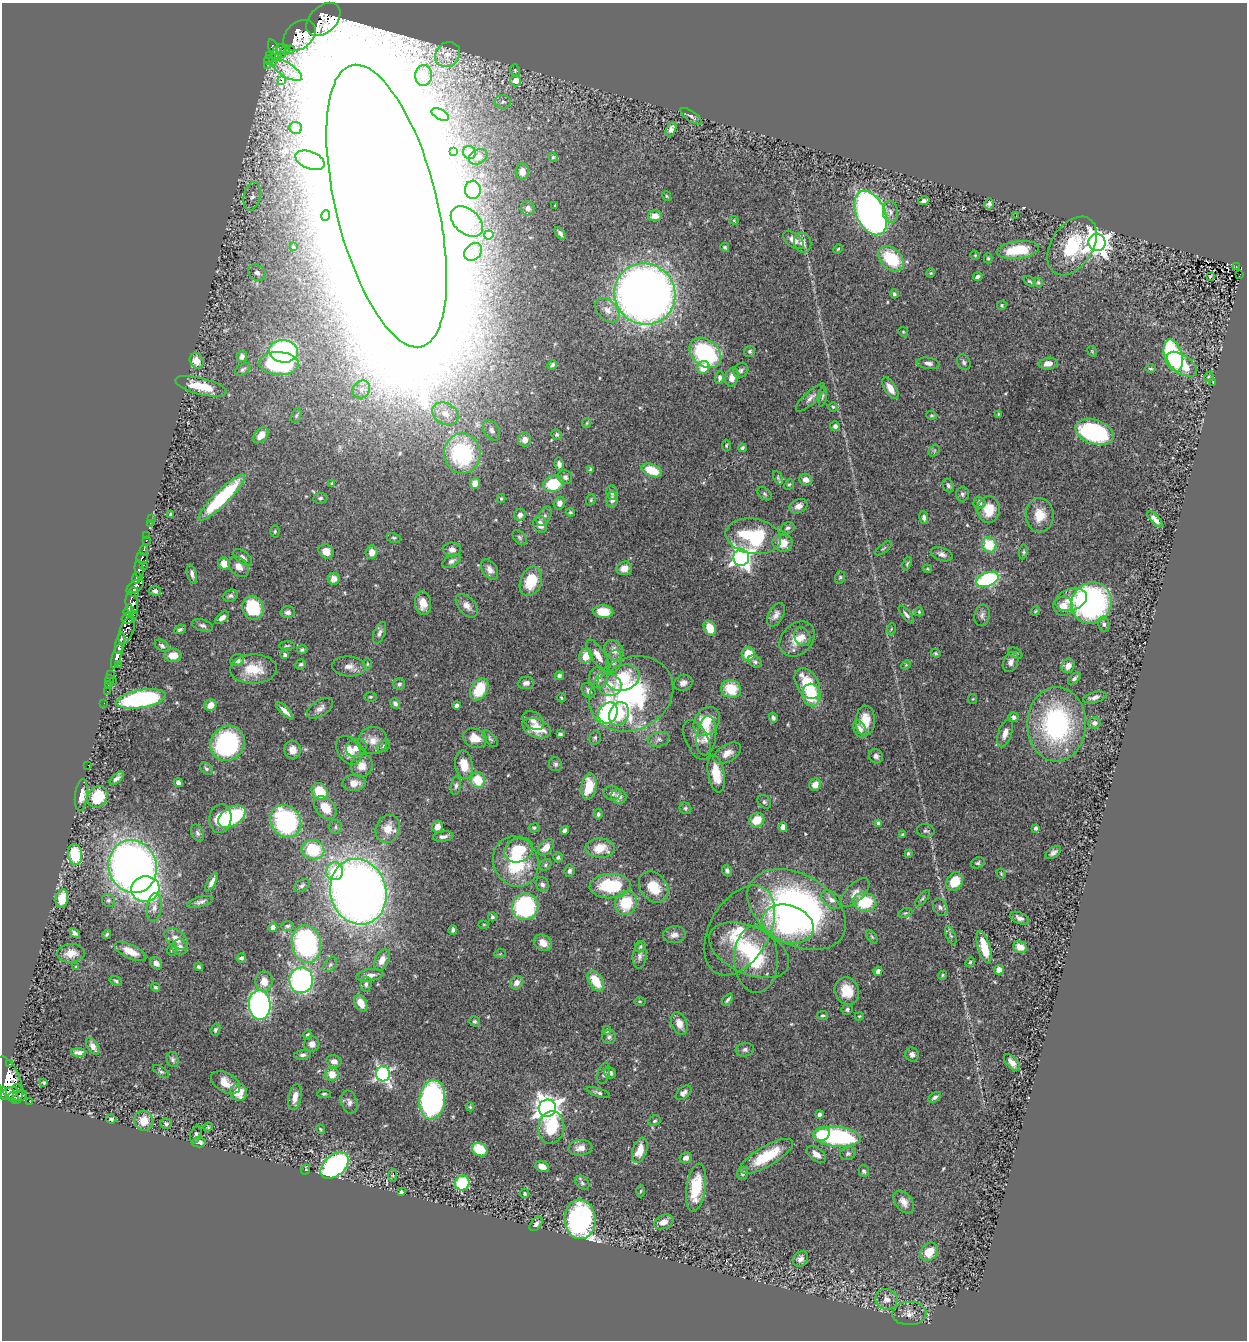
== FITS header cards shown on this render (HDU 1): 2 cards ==
NAXIS1  =                 1245
NAXIS2  =                 1338

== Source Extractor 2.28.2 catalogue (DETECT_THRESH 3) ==
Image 1245 x 1338 px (HDU 1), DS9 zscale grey, 1 PNG px = 1 image px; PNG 1249 x 1342 px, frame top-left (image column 1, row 1338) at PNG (2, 3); each listed source drawn as its Kron ellipse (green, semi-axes under 4 px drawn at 4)
Background 0.533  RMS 0.025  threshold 0.0748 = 3 sigma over >= 5 px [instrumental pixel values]
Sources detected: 524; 1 with non-positive FLUX_AUTO (blend fragments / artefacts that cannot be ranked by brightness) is neither listed nor drawn; of the other 523, the 500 brightest by FLUX_AUTO listed and drawn (23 fainter detections omitted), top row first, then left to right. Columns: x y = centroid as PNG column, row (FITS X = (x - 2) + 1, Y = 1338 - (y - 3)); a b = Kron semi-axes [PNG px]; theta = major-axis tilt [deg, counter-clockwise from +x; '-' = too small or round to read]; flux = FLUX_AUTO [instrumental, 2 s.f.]
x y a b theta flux
323 19 20 13 44 880
299 35 18 13 42 720
273 47 8 4 -70 250
286 49 4 3 - 8.5
290 50 4 2 - 18
277 51 3 2 - 92
281 51 7 5 -72 220
274 55 3 2 - 19
447 55 13 11 44 16
270 56 4 3 - 130
278 57 3 2 - 19
268 60 4 3 - 54
273 61 4 2 - 6.9
268 65 3 2 - 8.9
287 70 17 7 -31 15
515 71 6 5 - 3.2
423 76 10 8 89 15
516 80 6 5 - 29
281 81 2 2 - 1300
503 102 8 7 - 7.5
440 114 9 5 -29 12
691 116 12 5 -35 4.6
296 128 6 6 - 5.2
671 129 8 4 63 7.6
453 152 4 3 - 4.6
469 152 6 6 - 9.4
478 157 10 7 30 7.7
553 157 5 4 - 2.1
310 160 15 8 -21 34
522 172 8 7 - 17
473 190 9 8 - 50
252 196 14 8 76 10
667 196 5 3 - 1.7
924 201 6 3 14 4.5
989 204 5 5 - 4.7
555 205 3 2 - 1.6
387 206 145 50 -76 77000
528 208 7 6 - 9
890 212 11 7 -82 7.1
871 213 23 14 -65 1200
326 216 5 3 - 6.2
655 216 7 5 1 13
1016 216 2 2 - 1.8
734 220 4 4 - 1.6
467 221 18 12 -41 35
560 233 7 4 -52 4.4
489 235 4 4 - 38
793 240 12 6 -35 14
1097 242 9 8 - 1500
803 243 10 8 -70 11
1072 246 32 20 57 95
293 247 4 3 - 1.8
725 247 4 4 - 2.9
838 249 5 4 - 2.2
1018 250 21 8 7 61
473 252 10 7 41 9.8
975 255 4 4 - 1.7
988 258 5 4 - 2.3
891 259 15 10 -44 81
1236 266 3 3 - 8.6
257 273 9 7 -38 8.6
931 273 4 4 - 1.7
1240 275 3 2 - 2.9
1210 276 3 2 - 1.6
978 277 5 3 - 4.4
1030 281 7 4 -37 2.4
1038 282 5 4 - 2.8
645 294 31 30 - 1700
894 294 4 4 - 3.8
1002 305 5 4 - 2.3
607 310 14 9 -46 14
903 332 5 4 - 2
284 351 14 11 -6 200
750 351 5 5 - 3
1092 351 5 3 - 1.7
705 353 18 13 -41 210
1173 355 16 9 -75 140
242 356 6 5 - 8.7
197 361 8 6 -60 20
964 362 8 6 -63 4.3
279 363 20 11 -2 190
928 363 11 5 -7 7.2
1048 364 9 5 10 13
1182 364 17 9 -35 64
552 365 5 3 - 3.6
703 367 7 6 - 26
243 369 8 5 33 3.8
1150 369 5 3 - 2
741 370 8 7 - 4.6
732 377 9 6 77 17
1209 377 5 4 - 2
720 378 6 4 87 5.1
1213 383 3 2 - 3.2
201 386 26 8 -14 45
890 388 12 5 -57 15
361 389 9 8 - 10
823 396 10 3 82 2.8
810 398 19 6 44 9.6
833 407 5 4 - 2.3
445 414 14 10 -29 22
998 414 4 3 - 1.8
296 415 8 4 70 3.3
931 415 5 3 - 2
587 423 5 4 - 1.9
835 426 5 5 - 4.9
492 430 11 7 -58 9.7
1095 432 20 12 -18 250
261 435 9 6 49 19
557 435 5 5 - 3.1
525 440 7 6 - 13
726 445 6 4 86 2.3
742 448 4 3 - 3.3
934 451 6 4 47 2.8
462 454 20 18 -88 200
559 464 6 4 -80 6.4
591 469 4 4 - 2.5
652 470 11 6 -22 52
565 477 7 6 - 5.7
778 478 7 4 -64 2.1
806 480 6 6 - 12
332 483 4 3 - 2.2
475 483 6 5 - 14
553 484 10 8 14 75
789 484 6 4 47 2.4
948 485 7 5 -64 4.5
612 492 7 5 -79 4.6
764 494 8 5 -41 3.5
962 494 7 6 - 4.4
222 497 32 7 44 140
320 498 7 5 6 3.7
501 499 4 4 - 2
591 500 6 4 70 2.4
612 500 8 5 -89 8.3
559 503 7 5 69 10
979 503 6 6 - 7.7
799 506 9 6 25 9.5
989 510 13 11 85 40
570 512 4 3 - 2.6
170 514 3 3 - 2.4
520 515 6 5 - 6.5
1040 515 17 14 89 32
544 516 10 6 58 6.3
924 518 6 4 -83 5.1
151 519 3 2 - 4.6
1155 519 10 4 -45 9.2
150 523 2 2 - 3.9
540 525 8 6 -68 15
788 528 7 5 17 4
275 531 6 4 88 2.5
147 536 2 2 - 3.3
753 536 28 17 -9 140
520 537 8 5 -51 3.9
394 538 7 5 -14 2.9
146 541 3 3 - 24
783 543 10 8 2 27
989 545 8 7 - 56
883 548 10 3 40 2.5
144 550 5 3 - 52
452 550 8 7 - 7.5
326 551 8 6 -36 18
372 552 7 6 - 13
1023 552 7 4 83 2.8
942 554 11 6 -20 7.4
243 557 11 6 -37 6.5
142 558 6 5 - 130
741 558 8 8 - 910
452 561 10 6 30 6.3
224 564 6 5 - 18
907 564 7 4 72 2.8
144 565 3 2 - 38
239 567 12 8 -44 14
624 568 8 6 16 15
139 569 9 4 -84 380
927 569 4 4 - 1.9
490 570 11 7 -58 10
192 574 10 4 -74 5.9
840 577 6 5 - 2.8
137 578 6 3 69 210
334 579 6 6 - 9.8
988 579 12 7 20 200
531 581 15 10 69 49
135 586 10 5 38 830
155 591 6 4 -19 4.2
134 592 5 4 - 430
230 596 7 5 24 4.4
1071 599 16 11 19 27
132 603 11 6 -84 510
423 603 12 8 -84 21
1091 603 21 20 - 420
467 606 14 8 -49 12
1063 606 10 9 - 22
253 608 12 10 -70 88
128 610 6 3 71 270
1035 611 4 4 - 1.8
288 612 7 6 - 5.4
603 612 10 6 -4 34
919 612 4 3 - 1.7
134 615 3 2 - 58
776 615 13 7 61 9.5
906 615 11 4 -50 5
982 615 11 7 82 6.4
128 618 6 5 - 110
222 618 8 5 40 7.1
1104 624 7 5 -72 4.7
202 625 11 5 -16 5.5
710 628 8 5 -62 34
180 629 6 4 26 3.6
891 629 6 3 72 2
127 630 14 7 68 250
380 633 11 5 68 6.4
802 637 10 8 -60 9.9
797 639 20 15 44 29
120 643 11 4 77 770
162 646 8 5 -32 4.1
287 646 8 3 1 2
302 650 5 4 - 3.2
614 650 11 8 -55 14
936 653 5 4 - 2
1015 653 7 5 -27 2.8
748 654 7 6 - 41
173 655 8 7 - 23
285 655 4 4 - 3.3
598 655 18 7 -58 18
117 656 13 4 73 800
586 656 7 6 - 27
237 660 7 6 - 9.7
614 662 12 7 75 9.6
755 662 7 5 -32 4.5
1011 662 10 7 69 9.2
301 664 5 4 - 3.4
367 664 5 3 - 2
119 665 3 2 - 11
906 665 5 4 - 1.7
349 666 17 10 -4 15
1068 666 7 6 - 12
253 669 23 14 2 42
111 674 3 2 - 16
559 676 4 4 - 5.3
598 678 10 9 - 16
623 678 17 13 18 64
1074 678 8 4 41 4.8
110 680 5 2 - 17
113 682 3 2 - 32
526 683 8 6 7 7.9
683 683 9 7 19 9.2
399 684 6 5 - 3.8
807 684 17 10 -59 67
108 685 2 2 - 6.7
609 685 12 11 - 21
479 689 12 8 60 57
731 689 10 9 - 48
107 691 2 2 - 6.9
588 691 8 6 -53 6.9
631 694 43 36 27 320
811 695 11 9 -81 66
370 697 6 4 -1 2.6
1095 697 12 5 15 8.3
561 698 5 3 - 1.9
141 699 25 9 10 300
973 699 5 4 - 1.8
104 703 2 2 - 4.5
395 703 6 4 -50 4.7
211 705 6 5 - 17
456 705 4 4 - 5.4
320 708 14 7 32 9.8
285 711 11 4 -44 8.6
608 713 11 9 57 230
619 714 12 9 67 48
1014 717 5 5 - 4.9
773 718 5 4 - 4
533 720 12 8 -34 9.7
707 721 15 12 58 45
865 721 15 9 88 32
1095 723 6 5 - 5.9
1057 724 37 29 89 280
537 728 15 9 -22 38
860 729 10 6 -66 8.1
1005 733 14 6 71 13
560 734 4 4 - 4.4
706 736 20 9 82 24
475 738 12 9 -22 26
595 738 7 5 75 3.4
490 739 10 5 -52 4.2
659 739 11 7 14 7.4
697 740 22 11 -64 13
373 741 14 13 - 20
227 743 18 16 52 230
384 746 7 5 39 3
356 748 10 8 23 12
293 750 9 8 - 14
349 750 16 11 -55 24
727 753 15 8 30 15
876 756 7 6 - 7.1
555 764 7 6 - 4
88 765 2 2 - 33
464 765 14 8 -81 34
362 766 12 10 72 17
206 769 7 5 -40 3.6
716 774 19 8 -80 38
117 778 8 4 42 5.9
478 780 8 7 - 45
178 783 5 4 - 7.3
354 783 11 8 4 15
815 785 6 5 - 15
456 786 9 5 80 4.6
589 786 13 7 82 40
320 792 9 7 -53 62
612 793 8 7 - 6.8
81 795 16 6 83 20
619 796 8 7 - 10
98 797 11 9 56 52
764 802 7 6 - 3.9
325 808 13 9 -47 31
685 808 6 5 - 3.1
598 814 5 4 - 3.2
232 817 15 9 31 140
220 819 14 11 81 41
757 820 8 7 - 33
286 821 17 14 -54 240
879 824 4 4 - 12
336 827 7 6 - 3.9
437 827 6 5 - 13
783 827 4 4 - 15
534 828 5 4 - 2.7
1036 828 4 3 - 5.3
388 829 14 11 67 26
564 830 5 4 - 4.9
926 831 9 6 -10 4
197 833 9 6 -64 4.3
902 834 4 3 - 2.2
443 836 10 5 7 6
546 847 9 6 48 19
600 848 14 9 -2 34
313 849 11 9 -14 81
519 850 15 11 25 62
1053 852 9 5 36 6.2
908 853 4 3 - 2.9
75 854 10 7 -83 65
558 857 5 4 - 3.7
516 862 25 22 -67 110
978 863 7 5 21 3.3
545 865 6 5 - 3.2
133 867 27 24 -75 1200
335 871 9 8 - 51
569 871 6 5 - 4.9
727 871 6 4 -68 4.5
1001 874 5 4 - 1.8
212 882 10 4 62 7.8
955 882 10 7 57 42
542 885 7 6 - 5.6
302 886 9 5 33 4.3
610 886 20 12 2 96
654 887 17 13 -53 42
145 889 14 12 13 410
358 892 33 28 -75 2000
855 893 18 9 46 13
923 898 10 3 49 2.9
62 899 9 6 79 33
108 900 7 6 - 3.6
831 900 11 7 -37 9.4
200 902 13 5 16 5.8
864 902 12 9 -10 81
626 903 12 11 - 60
154 907 14 7 82 11
525 907 13 13 - 230
940 907 9 6 -61 5.9
797 909 53 35 -30 610
905 913 7 4 23 2.8
492 917 4 4 - 4.3
1019 918 10 5 -24 7.4
484 924 5 3 - 1.7
788 924 26 18 -17 200
287 926 6 5 - 2.9
273 928 4 4 - 16
453 930 4 3 - 3.4
740 930 49 30 60 97
75 933 5 3 - 4.6
107 934 5 3 - 2.9
674 935 11 8 10 10
951 935 10 4 -67 4.4
872 937 7 4 -54 2.3
176 939 13 8 -40 18
543 943 10 7 -35 15
306 944 19 14 -77 300
180 947 8 7 - 9.7
640 947 6 5 - 2.8
984 947 16 6 -74 47
1020 947 7 5 -23 14
172 950 6 4 74 2.9
749 950 42 23 -25 110
130 951 17 7 -25 24
71 953 14 9 4 16
500 954 6 3 19 1.8
640 956 13 7 85 7.5
241 958 4 4 - 4
756 959 33 22 -88 91
382 960 11 7 64 13
970 962 5 4 - 2.1
156 963 6 5 - 10
330 964 8 5 49 3.9
76 967 3 3 - 1.6
199 967 4 3 - 3.4
999 970 5 4 - 13
878 971 5 4 - 6.2
370 975 14 6 9 10
942 975 5 4 - 2
301 980 13 12 - 420
116 981 6 4 -19 2.7
596 981 11 7 -57 44
264 982 10 8 89 20
517 983 7 6 - 11
366 984 7 5 84 4.3
155 987 5 4 - 2.7
847 991 14 12 -67 34
728 1000 7 3 49 4
640 1001 5 3 - 1.8
361 1003 9 6 -61 23
260 1005 15 11 -87 670
847 1009 6 5 - 3.5
822 1015 6 4 9 2.4
859 1016 4 3 - 1.7
475 1021 5 5 - 3.7
679 1024 12 7 -67 14
215 1030 6 4 68 3.6
607 1030 4 4 - 5.7
308 1035 5 4 - 3.3
609 1037 7 7 - 4.9
312 1044 7 7 - 11
93 1046 9 5 -58 8.3
745 1050 9 7 5 5.4
79 1052 7 4 -2 6.9
912 1054 7 6 - 6.5
302 1055 8 4 8 4.8
173 1059 7 5 -70 4.4
334 1061 7 6 - 9.2
1012 1063 10 5 -47 9.9
10 1064 3 3 - 53
161 1071 9 4 -37 3.3
610 1073 6 5 - 6.1
332 1074 6 6 - 26
383 1074 7 7 - 430
604 1074 10 6 75 5.5
9 1080 25 11 -68 3300
226 1082 16 9 -29 19
44 1083 3 3 - 2.1
17 1088 4 3 - 260
239 1092 9 8 - 31
3 1093 6 3 -89 630
9 1093 9 5 28 1100
598 1093 12 4 -17 4.7
683 1093 9 5 41 7
324 1094 6 4 1 2.7
20 1095 7 5 14 300
13 1097 6 3 -29 420
295 1097 13 6 78 15
935 1097 7 4 34 4.7
432 1100 19 13 83 460
30 1102 3 2 - 1.8
349 1102 12 8 -74 7.4
470 1107 4 3 - 2.2
547 1108 8 8 - 1900
819 1114 4 3 - 5
111 1119 5 4 - 5
144 1121 10 9 - 26
654 1121 6 5 - 3.2
166 1124 6 5 - 3.9
208 1127 5 4 - 2.1
551 1128 16 13 81 67
320 1129 5 4 - 2.1
196 1134 9 5 73 4
821 1134 8 7 - 44
837 1137 24 10 -5 240
199 1142 7 5 3 8.5
580 1148 12 7 7 14
480 1150 8 6 -27 59
640 1150 13 7 72 27
816 1154 11 6 -37 12
848 1154 8 6 16 5
766 1156 30 10 30 69
686 1158 6 5 - 8.1
335 1166 16 10 40 380
542 1167 7 5 -18 15
306 1169 5 4 - 1.7
864 1171 6 5 - 3.4
743 1173 7 5 71 4.8
393 1175 6 4 -88 2.5
462 1183 7 7 - 89
582 1183 8 6 -46 3.9
696 1188 24 9 81 64
641 1191 6 4 87 2.4
401 1192 3 3 - 2.5
525 1193 5 4 - 2
904 1202 13 8 -54 14
580 1219 20 15 -84 440
664 1222 10 7 23 13
536 1224 8 5 53 5.8
929 1252 10 8 49 34
800 1259 8 7 - 7.5
886 1299 11 10 - 14
909 1313 17 11 3 15
At the frame edge (FLAGS 8, measured only in part): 1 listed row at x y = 3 1093
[23 fainter detections neither listed nor drawn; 1 non-positive-flux detection neither listed nor drawn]